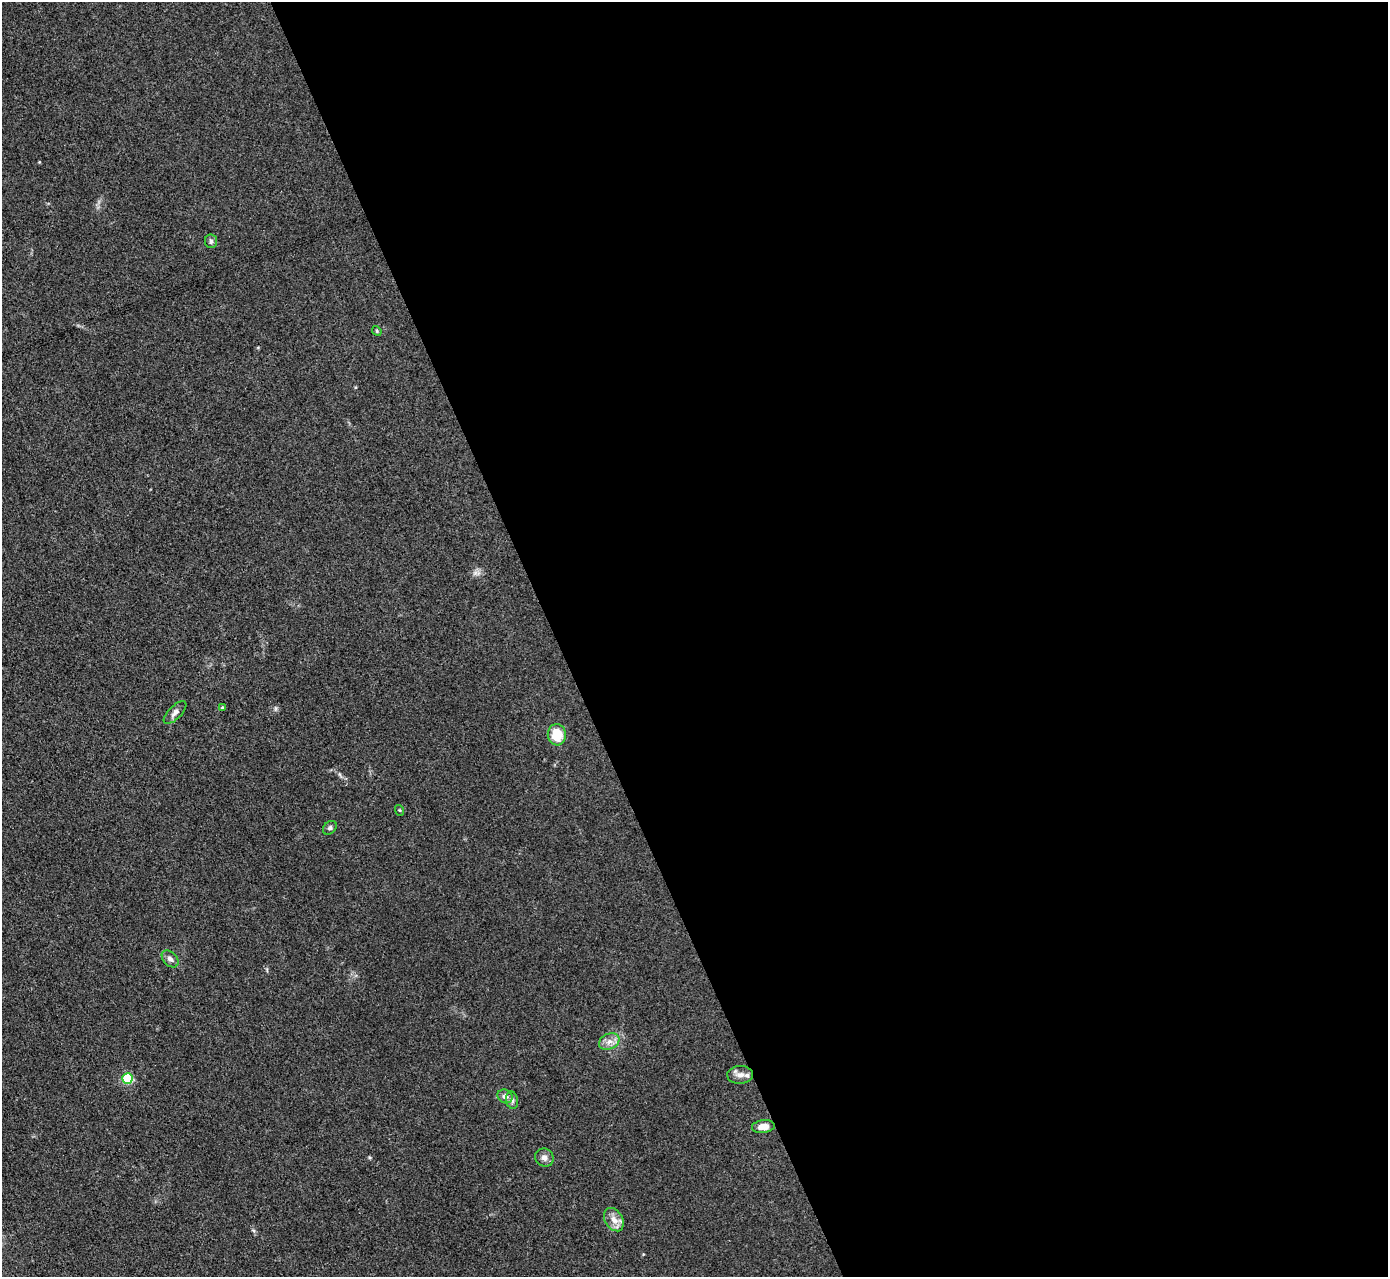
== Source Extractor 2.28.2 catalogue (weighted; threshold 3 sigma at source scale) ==
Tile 8 of 4 x 4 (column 4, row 2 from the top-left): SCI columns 4162-5547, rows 2834-4108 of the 5549 x 5534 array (HDU 1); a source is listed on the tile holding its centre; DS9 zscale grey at full resolution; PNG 1390 x 1279 px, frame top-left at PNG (2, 2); each listed source drawn as its Kron ellipse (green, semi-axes under 4 px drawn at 4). Shown black and unused: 60% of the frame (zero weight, under 3 of 4 exposures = <1% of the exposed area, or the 3 px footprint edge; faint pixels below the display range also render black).
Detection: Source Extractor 2.28.2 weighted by HDU 2 'WHT'; one run over the whole footprint, this tile lists its part. Background 0.0889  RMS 0.0061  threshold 0.0275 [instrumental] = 3 sigma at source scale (4.5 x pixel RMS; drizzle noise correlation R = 1.50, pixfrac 1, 0.05/0.05 arcsec/px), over >= 5 px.
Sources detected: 16; all 16 listed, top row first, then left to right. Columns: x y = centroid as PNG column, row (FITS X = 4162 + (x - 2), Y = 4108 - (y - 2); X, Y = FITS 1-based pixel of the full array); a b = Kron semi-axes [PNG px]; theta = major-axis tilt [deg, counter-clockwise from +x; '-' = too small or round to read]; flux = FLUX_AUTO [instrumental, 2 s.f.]
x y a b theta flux
211 241 7 6 - 1.6
377 331 5 4 - 0.72
223 708 4 4 - 1
175 713 15 6 45 2.8
557 735 10 9 - 14
399 810 5 3 - 0.59
330 828 8 6 45 1.3
170 959 10 6 -46 2.4
609 1042 11 7 26 3.9
740 1075 13 9 3 4.1
127 1079 5 5 - 41
505 1096 8 6 -28 2.4
512 1100 9 6 -80 1.8
763 1127 11 6 7 5.4
544 1158 9 8 - 2.7
614 1220 12 8 -59 4.9